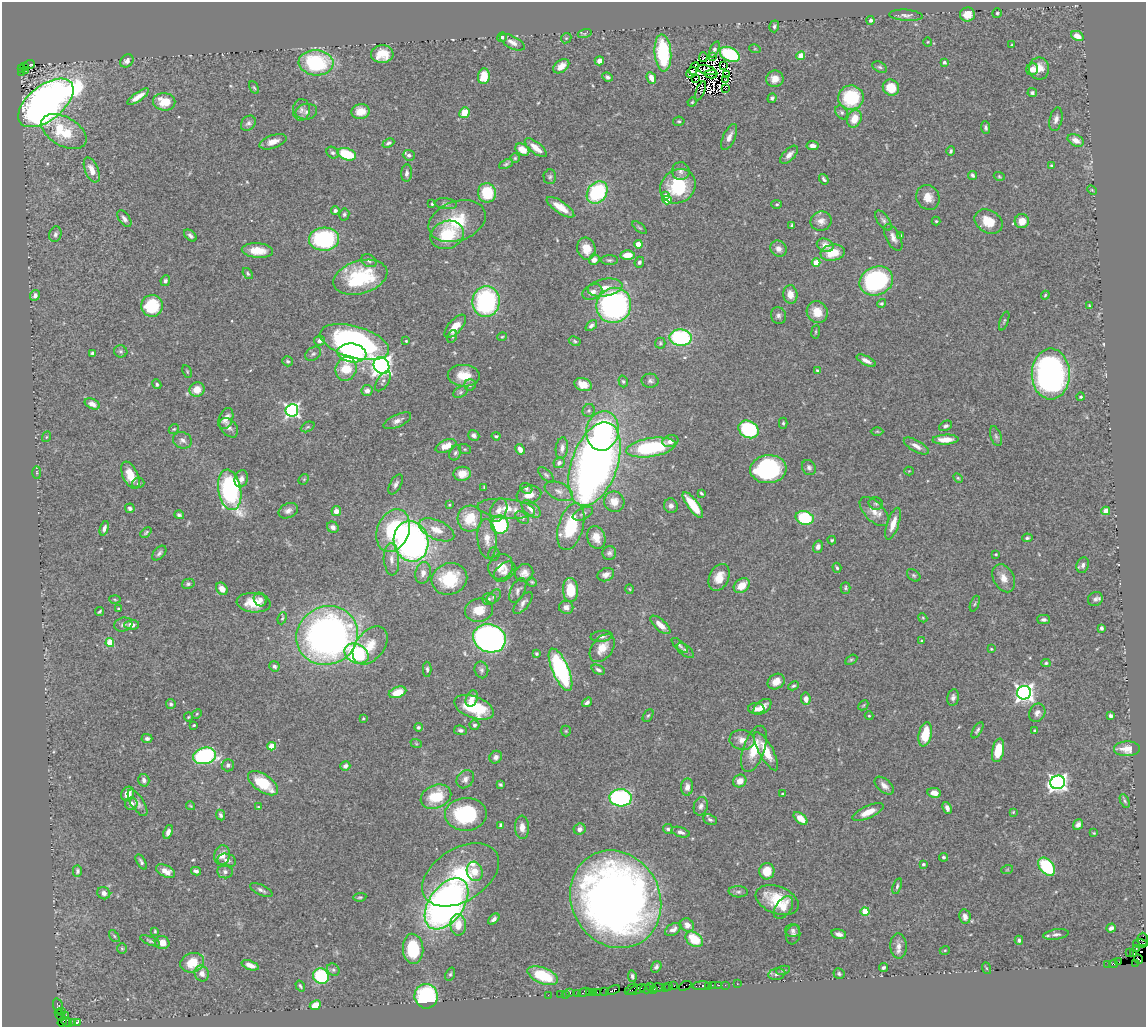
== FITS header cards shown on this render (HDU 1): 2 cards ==
NAXIS1  =                 1144
NAXIS2  =                 1025

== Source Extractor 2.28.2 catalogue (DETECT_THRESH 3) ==
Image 1144 x 1025 px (HDU 1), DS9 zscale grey, 1 PNG px = 1 image px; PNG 1148 x 1029 px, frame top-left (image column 1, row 1025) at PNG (2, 2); each listed source drawn as its Kron ellipse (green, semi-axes under 4 px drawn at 4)
Background 1.1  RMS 0.044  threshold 0.132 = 3 sigma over >= 5 px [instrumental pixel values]
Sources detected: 541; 14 with non-positive FLUX_AUTO (blend fragments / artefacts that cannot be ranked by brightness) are neither listed nor drawn; of the other 527, the 500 brightest by FLUX_AUTO listed and drawn (27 fainter detections omitted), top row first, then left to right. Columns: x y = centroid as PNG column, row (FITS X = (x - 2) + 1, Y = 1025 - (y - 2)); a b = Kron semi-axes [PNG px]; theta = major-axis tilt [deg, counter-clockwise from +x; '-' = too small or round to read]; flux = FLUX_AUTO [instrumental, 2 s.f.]
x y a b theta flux
997 13 5 5 - 4.8
906 15 17 5 -4 13
967 15 7 7 - 35
871 20 4 4 - 8.9
774 26 6 5 - 5.9
585 34 7 4 18 5
1077 36 6 4 -25 32
502 37 5 4 - 5
566 38 5 4 - 3.8
512 42 13 6 -27 15
928 42 4 4 - 2.8
1012 45 3 3 - 2.5
714 49 8 3 67 9.4
755 49 5 3 - 3
663 53 18 8 -86 220
382 54 11 9 2 59
730 54 10 7 -26 240
801 56 4 4 - 76
703 57 5 3 - 8.9
713 57 3 2 - 5.7
127 61 7 6 - 14
599 61 4 4 - 13
944 62 3 3 - 7.3
316 63 17 12 -4 270
29 65 6 3 21 200
724 65 4 2 - 7.8
24 66 3 2 - 160
561 66 9 6 38 28
880 67 8 5 -27 5.9
21 68 3 2 - 160
694 68 6 2 65 11
1032 69 6 5 - 22
1039 69 11 10 - 32
26 70 3 2 - 140
707 70 10 4 -15 2.5
21 72 3 2 - 30
691 73 6 4 44 8.2
711 74 6 4 3 11
727 74 3 2 - 2.9
484 76 8 6 84 63
607 77 6 4 -23 7.1
651 78 6 4 -66 24
695 79 2 2 - 8.5
775 79 9 8 - 29
725 80 3 2 - 2.9
254 88 6 4 -61 4.1
891 88 8 7 - 58
725 89 3 3 - 10
700 91 10 2 68 3.4
1032 93 5 4 - 6.3
138 97 13 4 35 27
772 98 5 4 - 6.4
851 98 13 12 - 180
164 102 11 8 -7 58
692 102 4 4 - 3.1
46 103 32 17 38 2700
301 110 11 8 83 15
361 111 9 7 5 39
306 112 11 8 8 14
842 112 8 5 -52 7.2
464 113 5 5 - 52
854 119 9 7 67 43
1056 119 12 6 77 14
679 121 6 4 8 4.5
248 123 8 6 46 9.4
986 127 6 4 -83 6.6
64 132 25 14 -30 130
729 137 14 6 66 18
1076 140 8 5 -27 21
273 142 14 6 19 24
388 143 6 4 24 6.2
813 146 6 4 -4 14
536 148 13 5 -39 33
522 150 7 5 -32 46
951 151 4 3 - 5
333 153 6 5 - 7
347 154 9 6 -18 120
409 155 6 5 - 9.8
789 155 11 5 47 17
515 158 5 5 - 4.2
506 164 7 4 25 5.8
1051 165 3 3 - 3.4
92 170 13 6 -67 33
681 171 9 9 - 12
407 173 8 5 85 10
973 175 5 3 - 6.4
999 176 5 4 - 3.3
550 177 7 6 - 6.3
824 179 5 3 - 6.3
678 186 18 16 37 160
1092 190 5 3 - 2.9
597 192 12 9 53 270
487 193 10 9 - 130
666 195 4 4 - 12
928 197 13 11 -60 31
667 200 4 4 - 72
432 204 3 3 - 3.6
446 204 11 5 -5 8.6
777 204 5 4 - 4.1
560 207 16 6 -34 47
335 210 4 4 - 8.4
344 214 6 5 - 5.4
124 219 9 5 -54 11
457 221 29 19 20 130
821 221 10 9 - 20
883 221 11 6 -54 9.7
936 221 4 4 - 3.3
1022 221 7 7 - 41
989 222 15 11 -32 54
792 226 4 3 - 5.8
640 228 8 3 -40 4.5
55 234 8 6 73 8.3
447 235 17 14 22 120
900 235 4 4 - 7.6
190 236 7 4 -42 9.3
893 237 15 7 -63 17
324 239 15 11 2 320
638 244 4 4 - 54
825 245 8 6 -22 25
586 249 11 9 -74 42
778 249 8 7 - 19
257 251 16 7 -4 48
833 253 12 8 11 65
627 255 7 5 3 38
594 260 5 5 - 18
609 260 8 5 0 6.4
369 261 8 6 -31 8.7
639 262 5 4 - 7.2
816 263 4 4 - 67
248 273 6 4 -53 5.1
360 277 27 16 16 230
165 281 5 4 - 6.4
876 281 17 14 23 430
605 287 17 9 7 31
592 292 10 7 25 20
790 294 9 7 -82 29
35 295 6 4 65 11
1045 295 4 3 - 3.1
486 301 15 13 83 430
882 303 4 4 - 4.8
614 305 18 17 - 810
152 306 11 10 - 130
1089 306 3 2 - 2.8
817 312 11 10 - 47
778 315 8 7 - 9.7
1004 321 10 4 70 5.2
591 325 7 4 40 8.3
455 326 14 6 49 39
816 332 7 3 82 3.5
452 336 7 4 67 6.2
502 337 5 3 - 3.4
681 337 11 8 -2 320
319 340 5 5 - 9.7
406 341 3 3 - 2.9
575 341 6 4 -28 4.6
355 342 36 15 -16 610
660 343 5 5 - 5.2
121 351 7 6 - 6.2
92 353 4 3 - 5.3
352 353 15 9 -8 540
313 354 8 6 34 7.6
287 361 5 5 - 5.7
866 361 10 4 -26 16
381 365 9 7 -55 2100
346 369 12 10 72 77
187 371 6 3 -64 3.6
817 371 4 3 - 4.4
1051 374 25 19 -89 970
464 376 16 11 -2 61
383 381 11 5 57 9.5
623 381 6 4 -72 4.6
650 381 8 7 - 9.2
157 384 5 4 - 5.8
583 384 9 6 -18 33
470 385 6 5 - 6
197 390 8 7 - 37
367 390 5 5 - 16
460 392 8 5 28 6.3
1080 397 4 4 - 4.9
92 404 8 5 -25 19
292 410 6 6 - 820
589 410 7 6 - 6.3
226 419 11 6 68 23
397 421 15 6 24 16
783 423 5 4 - 4.1
945 426 7 5 27 7.6
308 427 7 4 26 5.2
229 428 11 7 -48 14
174 429 5 4 - 4
749 429 10 8 -29 240
603 431 20 16 79 490
877 431 6 4 0 4
474 435 6 5 - 8.9
496 436 4 3 - 4.4
996 436 10 5 -71 7.8
46 437 5 3 - 2.9
182 440 9 8 - 13
945 440 13 5 2 32
670 441 8 5 16 16
446 446 11 6 22 33
916 446 14 5 -30 18
651 447 25 9 9 290
562 448 11 6 82 16
465 449 6 5 - 4.7
520 449 5 4 - 16
455 453 8 5 69 6.7
559 463 6 5 - 12
594 464 43 23 70 2200
809 468 8 6 -60 9.5
768 469 18 14 6 410
909 471 4 4 - 3
37 473 6 3 90 4
462 474 9 7 7 35
130 475 15 7 -65 50
546 475 10 5 -44 6.2
958 478 5 3 - 3.4
241 479 9 6 74 15
304 479 6 4 44 4.1
138 483 6 5 - 5.5
396 484 11 5 61 10
484 487 3 2 - 3
526 488 6 5 - 6
230 490 20 11 -80 550
559 491 15 8 -25 20
701 493 4 3 - 3.8
529 495 12 9 15 31
614 502 10 10 - 38
876 503 7 6 - 6.9
449 505 4 4 - 2.9
693 505 15 5 -53 80
671 506 7 6 - 12
130 508 5 4 - 10
506 509 29 9 -6 55
531 509 11 6 -40 21
499 510 12 8 68 21
288 511 10 7 25 14
336 511 5 4 - 20
1106 511 4 4 - 56
874 512 18 9 -45 31
583 514 11 5 25 9.8
179 515 5 4 - 5.9
470 518 13 12 - 86
522 518 7 5 -39 6.8
805 518 9 7 -14 170
893 524 17 6 71 31
500 525 9 8 - 280
571 526 24 12 74 160
333 527 6 5 - 11
104 528 7 4 71 11
437 530 19 9 -24 43
393 531 22 16 68 210
146 533 6 3 43 4.5
596 537 11 9 -69 32
1027 538 5 4 - 5.2
487 539 20 9 -85 33
832 540 4 4 - 4.1
411 541 20 17 -78 1200
818 547 6 5 - 12
159 553 9 5 47 7.9
609 553 7 6 - 8.3
494 554 6 5 - 5.6
996 554 3 3 - 2.7
391 559 16 7 -86 23
1083 565 8 6 74 10
501 567 13 12 - 34
837 568 5 4 - 4.4
504 572 12 8 41 19
423 573 11 7 77 19
524 573 9 8 - 19
606 575 8 6 22 15
914 575 7 5 -40 5.7
719 577 14 9 64 39
1004 578 15 10 -62 28
449 579 18 15 20 140
532 582 5 4 - 3.9
188 584 6 5 - 5.8
742 586 9 6 37 41
845 588 6 5 - 4.9
222 589 7 5 -53 27
630 589 5 3 - 2.8
571 590 12 7 -88 75
518 591 13 7 64 12
494 597 8 5 45 8.1
260 599 7 6 - 13
489 599 7 5 0 6.9
1095 599 8 7 - 8.9
115 600 5 3 - 3.1
254 603 17 9 -5 61
523 603 13 6 51 14
975 604 8 4 68 4.7
566 607 7 6 - 16
118 609 4 2 - 2.5
479 610 14 11 12 50
99 612 4 2 - 4.3
282 618 6 4 68 4.3
923 618 4 3 - 2.9
1044 620 6 4 -1 8.8
123 625 9 7 15 9.5
132 625 7 5 3 19
660 625 12 5 -42 26
1101 628 4 3 - 6.2
327 635 31 29 29 1500
602 636 11 5 7 11
489 638 16 14 -19 1100
922 641 3 3 - 2.8
110 643 4 4 - 96
370 645 21 14 51 63
680 645 10 4 -41 7
602 648 16 10 53 47
991 649 3 2 - 2.8
685 651 10 5 -38 8.4
536 653 4 3 - 4.8
356 654 12 9 -27 260
851 660 6 4 28 4.4
1046 663 4 4 - 4.3
274 666 5 5 - 8.4
427 669 7 4 -89 6.2
481 670 8 6 -74 8.1
561 670 22 8 -67 390
598 670 7 4 -23 8.1
776 682 9 7 35 30
793 686 5 4 - 5.2
397 692 9 5 19 60
1024 693 7 7 - 1400
953 697 8 5 80 9.9
472 698 8 6 70 22
806 699 6 4 -82 18
587 702 5 4 - 8.2
171 704 5 5 - 6
863 705 6 3 45 3.1
474 707 21 11 -20 160
762 707 10 6 39 23
756 709 8 5 0 15
1037 713 9 7 61 15
197 714 5 4 - 3.5
648 716 7 4 60 5.2
869 716 4 4 - 3.2
1110 716 4 3 - 6.6
188 717 4 4 - 2.9
363 718 3 3 - 2.8
194 725 3 3 - 3.9
474 725 5 5 - 6.7
418 727 4 4 - 5.5
460 730 6 4 -8 7.8
977 730 9 4 59 7.1
1034 730 3 3 - 2.6
566 731 5 5 - 4.1
925 734 12 6 78 88
147 738 5 4 - 7.3
742 740 13 9 -8 26
416 743 6 3 -20 3
272 746 4 4 - 76
754 749 24 10 70 77
1127 749 13 7 2 34
998 750 12 6 79 78
766 751 21 7 -61 63
204 756 11 8 12 440
496 757 6 6 - 11
228 765 6 6 - 7
345 766 5 4 - 12
465 779 10 8 50 14
144 780 6 5 - 11
740 781 7 6 - 27
1058 782 7 6 - 1400
263 783 17 8 -35 110
500 785 4 3 - 4.3
884 786 11 6 -41 16
687 787 8 6 84 19
934 793 7 5 -9 25
128 794 7 6 - 24
782 794 3 3 - 4
436 797 16 11 23 99
621 798 11 8 -2 410
1125 801 7 4 -67 4.8
137 803 15 6 -58 14
131 804 6 6 - 13
191 806 4 2 - 2.8
701 806 9 7 73 11
258 807 4 3 - 2.6
947 808 6 4 -68 12
868 812 17 6 24 37
1013 812 4 3 - 2.5
466 814 21 16 2 240
221 815 5 4 - 7.1
800 818 8 4 -41 40
710 820 7 5 -26 7.1
501 825 4 3 - 6.2
1078 825 6 4 51 12
522 827 12 7 -88 20
579 829 6 5 - 12
668 829 5 4 - 5.7
168 832 7 4 69 13
680 832 9 5 -19 11
1094 833 4 3 - 2.7
222 855 10 8 76 26
943 857 4 4 - 6.6
227 860 9 6 -13 14
141 862 8 4 -60 7.8
923 864 4 3 - 5.3
1047 867 10 6 -50 210
1007 870 6 3 19 3.1
77 871 6 4 89 6.2
165 871 10 5 -26 29
196 871 5 4 - 11
475 871 10 8 -73 41
767 871 8 7 - 53
225 872 7 6 - 9.6
460 875 42 26 32 250
897 886 8 4 72 6.6
261 890 12 5 -26 9.9
738 892 10 5 -4 8.1
104 893 6 6 - 13
360 897 6 4 9 4.5
616 899 50 44 -61 2800
777 900 22 13 -22 110
446 904 29 17 55 1900
783 908 13 7 56 27
865 912 4 4 - 81
965 917 7 5 -79 16
494 919 7 4 43 10
458 925 11 8 -87 41
687 925 7 6 - 18
1111 928 4 4 - 9.6
673 930 8 5 33 15
793 930 7 6 - 8.1
155 931 3 3 - 3.1
839 934 7 4 -14 13
1056 934 13 5 9 11
793 935 10 7 81 9.3
114 936 7 3 -54 4.4
694 939 9 6 -38 84
1142 939 6 5 - 130
1019 940 4 4 - 6.5
150 941 10 4 -22 6
162 943 7 6 - 27
1140 943 7 3 -2 71
898 946 12 8 -88 19
122 948 5 5 - 4
413 949 15 10 -85 140
1136 949 4 3 - 55
945 950 5 3 - 2.6
1130 953 3 3 - 29
1134 954 3 3 - 61
1138 959 5 2 - 78
1119 962 2 2 - 49
192 963 12 9 19 77
1136 963 2 2 - 14
1108 964 2 2 - 22
1114 964 4 3 - 72
250 965 9 4 -19 22
656 967 6 4 54 8.2
883 967 4 3 - 6.8
986 968 6 4 -70 3.5
333 970 7 5 -43 6.9
783 970 7 4 8 5.1
202 973 8 7 - 18
450 974 7 4 68 5.5
777 974 8 5 11 8.5
839 974 6 5 - 5.6
321 976 8 7 - 230
543 976 16 8 -22 130
632 976 6 3 -81 5.8
737 984 2 2 - 23
712 985 2 2 - 42
719 985 3 2 - 43
725 985 2 2 - 25
300 986 6 3 -56 4.8
674 986 2 2 - 8.6
685 986 7 3 30 25
701 986 8 3 5 91
708 986 2 2 - 44
651 987 3 3 - 73
658 987 6 3 -4 100
669 987 4 2 - 67
665 988 3 2 - 45
631 989 7 4 35 170
646 989 6 2 0 230
653 989 3 2 - 79
613 990 7 3 23 190
637 990 10 3 20 90
605 991 2 2 - 40
584 992 6 3 26 93
589 992 3 2 - 81
594 992 3 2 - 59
597 992 2 2 - 71
570 993 3 3 - 59
578 993 3 2 - 9.3
560 994 2 2 - 27
565 994 2 2 - 14
548 995 2 2 - 11
426 996 12 11 - 360
315 1005 6 4 26 52
58 1006 8 5 -76 160
62 1011 4 2 - 51
60 1015 6 3 -53 170
66 1015 2 2 - 23
62 1022 5 3 - 110
67 1022 6 4 -40 49
73 1022 3 3 - 37
78 1022 4 3 - 430
At the frame edge (FLAGS 8, measured only in part): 1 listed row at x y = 1142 939
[27 fainter detections neither listed nor drawn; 14 non-positive-flux detections neither listed nor drawn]